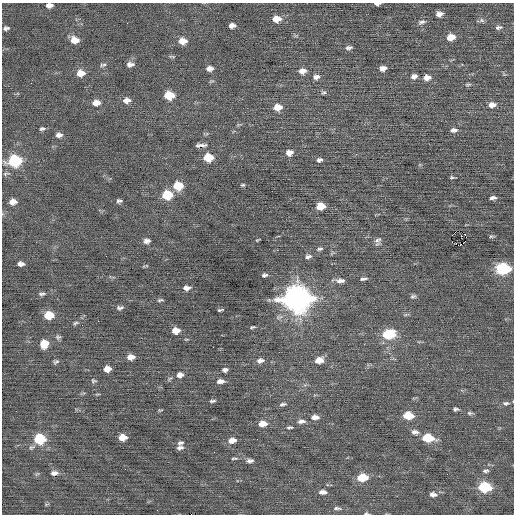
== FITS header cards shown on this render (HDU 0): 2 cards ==
NAXIS1  =                  512 / Axis length
NAXIS2  =                  512 / Axis length

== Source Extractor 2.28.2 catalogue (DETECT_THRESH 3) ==
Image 512 x 512 px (HDU 0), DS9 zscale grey, 1 PNG px = 1 image px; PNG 516 x 516 px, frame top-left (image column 1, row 512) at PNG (2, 3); no overlay
Background 0.0101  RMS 0.72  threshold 2.16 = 3 sigma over >= 5 px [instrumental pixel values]
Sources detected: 118; all 118 listed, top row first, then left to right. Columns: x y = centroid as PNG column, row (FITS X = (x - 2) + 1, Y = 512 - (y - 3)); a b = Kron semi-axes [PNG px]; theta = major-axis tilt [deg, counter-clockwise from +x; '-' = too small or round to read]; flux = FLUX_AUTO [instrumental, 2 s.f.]
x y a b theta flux
377 4 6 3 0 140
49 5 7 4 2 230
439 14 7 5 8 250
277 19 9 6 4 550
482 20 7 6 - 110
422 22 11 6 17 170
127 23 2 2 - 21
232 25 6 5 - 220
499 27 10 5 9 130
6 28 7 4 9 130
451 37 8 6 14 560
75 40 9 7 -6 500
183 41 9 7 -1 470
349 48 9 6 13 140
172 56 10 4 -1 73
130 64 9 6 5 210
103 65 9 5 11 110
210 68 7 5 5 240
383 68 8 6 9 270
302 71 9 7 11 290
81 73 9 7 3 510
414 76 8 6 17 200
316 77 9 7 9 210
427 77 9 7 4 340
468 84 8 4 1 82
324 93 6 5 - 87
169 95 8 6 0 1300
127 100 9 7 8 280
96 103 9 6 6 370
492 105 9 6 11 290
278 107 9 7 6 530
42 129 8 5 7 100
453 130 9 5 8 180
59 135 8 5 5 200
201 145 13 4 0 170
289 153 8 6 16 310
208 158 8 6 2 1100
319 160 8 6 17 140
15 161 9 7 4 4400
452 177 5 3 - 68
243 185 6 4 -12 71
178 186 8 7 - 1300
167 195 8 7 - 1700
493 198 7 4 4 140
119 201 7 5 6 110
13 202 7 6 - 360
321 206 7 6 - 740
465 235 5 2 - 40
461 236 2 2 - 30
492 236 7 3 1 66
257 240 7 3 33 49
378 240 10 9 - 190
147 241 7 5 9 210
458 245 2 2 - 1900
319 249 10 4 12 110
332 253 8 3 58 60
308 256 9 6 10 150
21 264 6 4 -2 210
503 268 9 6 0 5200
264 275 6 4 9 120
363 279 9 3 7 110
340 281 11 6 2 250
187 288 8 5 3 240
42 294 10 4 1 110
413 296 7 5 17 100
296 299 12 9 1 58000
160 300 8 4 12 81
120 308 8 5 10 130
220 310 6 2 10 67
49 315 8 6 1 1200
98 321 2 2 - 97
75 323 7 4 19 82
252 327 7 3 11 67
176 331 7 5 4 500
389 334 9 6 6 2700
58 337 7 6 - 96
44 344 7 7 - 770
213 347 2 2 - 36
131 357 7 5 5 380
319 360 9 6 9 550
260 361 9 5 9 220
56 362 7 5 30 96
107 369 6 5 - 370
225 370 7 5 7 140
180 375 8 7 - 260
93 381 7 6 - 86
220 381 9 5 6 240
97 394 8 3 5 51
212 401 7 3 5 97
506 403 10 6 -1 150
283 404 9 4 13 120
455 409 7 4 5 110
160 410 7 3 12 48
470 413 8 5 -9 100
408 415 8 6 -4 1200
315 417 9 5 0 300
301 421 10 5 3 200
263 424 9 6 4 500
289 427 8 3 1 87
415 432 10 6 -7 200
123 437 7 5 5 560
428 438 9 6 -6 1700
40 439 8 7 - 3100
232 440 9 6 8 370
180 443 9 5 9 120
180 448 8 6 8 170
234 458 8 3 3 77
250 461 8 5 5 160
486 471 8 5 13 110
54 473 9 5 8 220
362 477 9 6 2 1200
485 487 8 6 -4 3000
322 492 8 5 -1 230
433 494 9 6 -9 180
46 504 8 3 6 51
337 508 13 5 -5 140
157 510 2 2 - 22
366 513 7 4 -11 71
At the frame edge (FLAGS 8, measured only in part): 3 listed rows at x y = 377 4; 49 5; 366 513